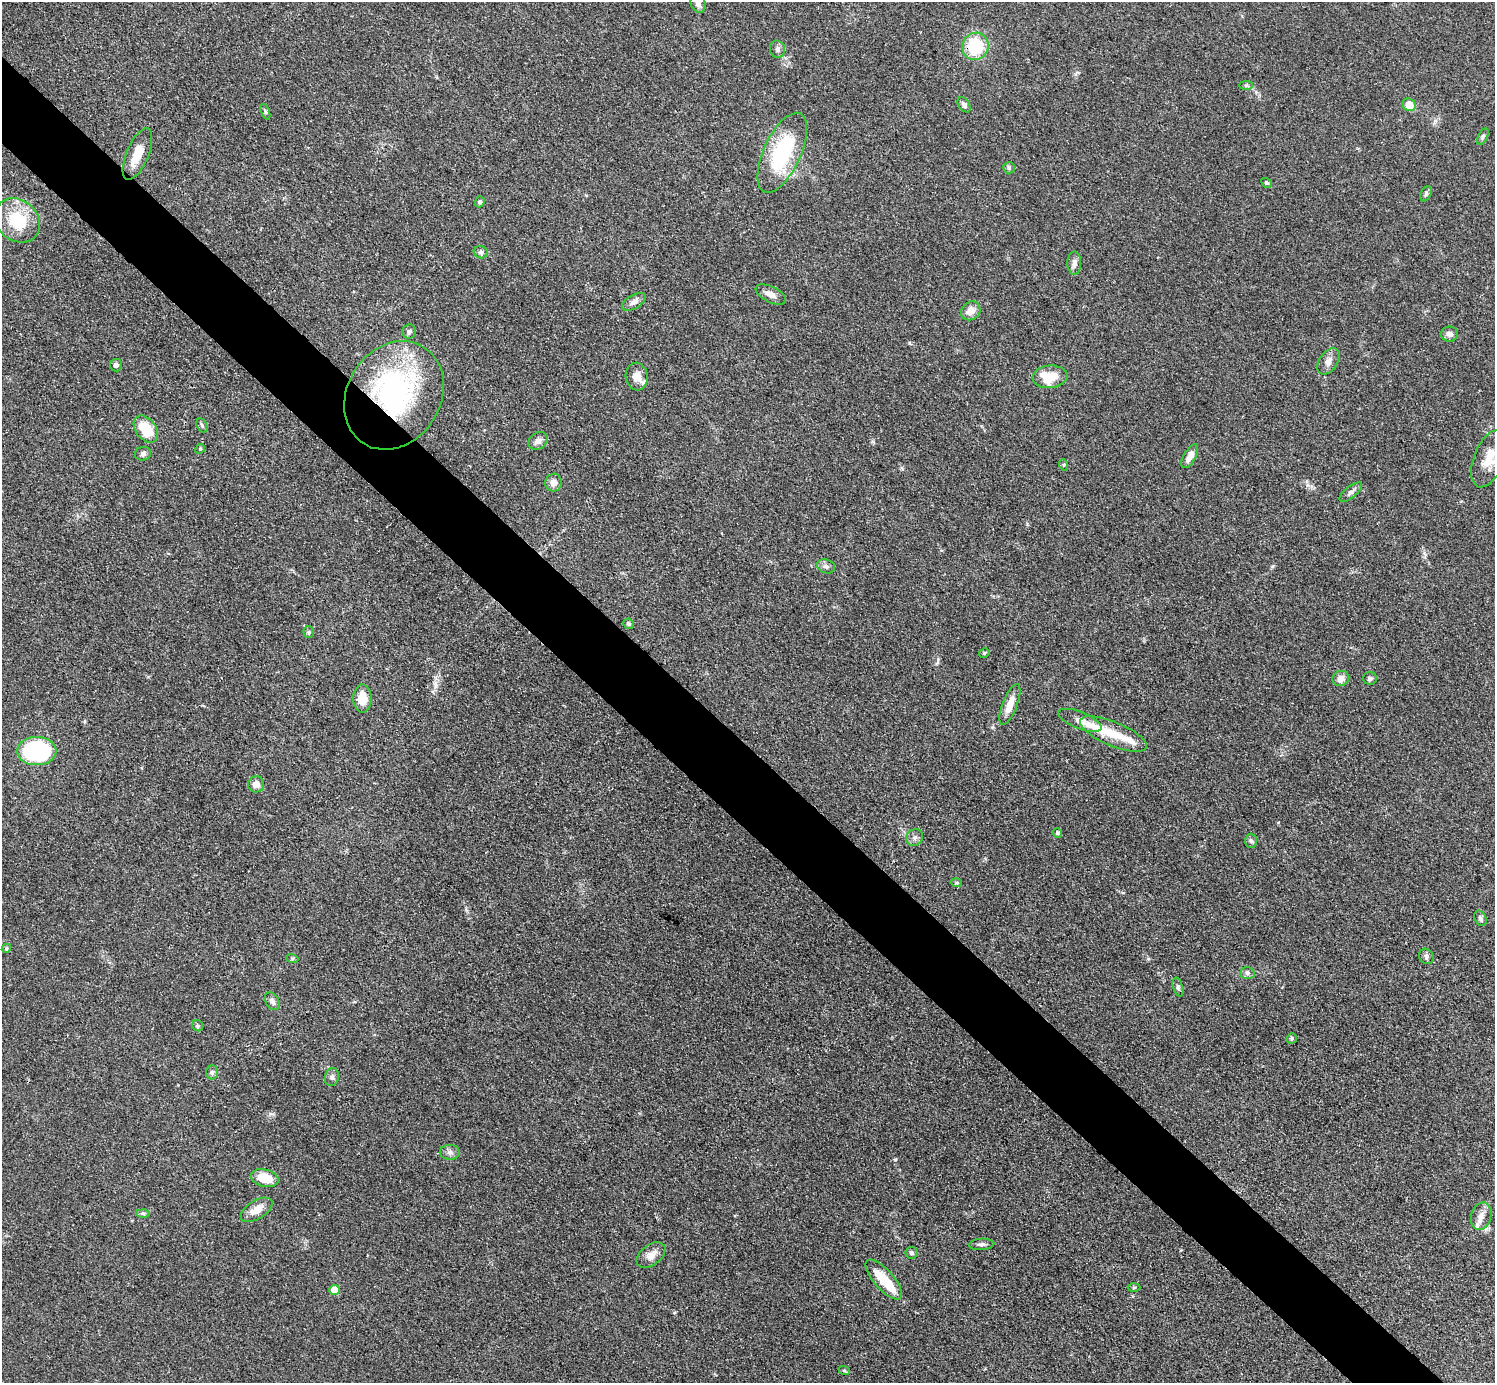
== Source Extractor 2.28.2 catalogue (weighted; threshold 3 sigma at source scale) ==
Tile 11 of 4 x 4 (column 3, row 3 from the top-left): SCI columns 2997-4489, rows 1689-3069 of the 5993 x 5993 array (HDU 1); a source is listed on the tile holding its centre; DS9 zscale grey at full resolution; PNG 1497 x 1385 px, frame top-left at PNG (2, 2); each listed source drawn as its Kron ellipse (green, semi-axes under 4 px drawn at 4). Shown black and unused: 6% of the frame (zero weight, under 3 of 4 exposures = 1% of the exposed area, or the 3 px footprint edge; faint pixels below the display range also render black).
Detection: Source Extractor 2.28.2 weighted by HDU 2 'WHT'; one run over the whole footprint, this tile lists its part. Background 0.0501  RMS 0.0052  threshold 0.0236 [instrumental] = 3 sigma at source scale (4.5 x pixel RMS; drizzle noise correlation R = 1.50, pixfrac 1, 0.05/0.05 arcsec/px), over >= 5 px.
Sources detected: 82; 2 inside a brighter object's white glare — neither listed nor drawn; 4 inside a brighter listed object's ellipse — not listed separately; the other 76 listed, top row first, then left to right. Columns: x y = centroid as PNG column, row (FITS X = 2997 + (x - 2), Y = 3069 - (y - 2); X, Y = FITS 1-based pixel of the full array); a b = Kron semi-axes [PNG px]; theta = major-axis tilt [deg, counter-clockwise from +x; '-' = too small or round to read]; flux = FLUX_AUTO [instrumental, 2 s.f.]
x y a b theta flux
698 3 10 7 -75 2.4
975 46 13 13 - 25
777 49 8 7 - 1.7
1246 85 7 4 0 0.9
964 105 8 5 -54 2
1409 105 7 6 - 7.8
265 112 8 4 -69 0.88
1483 136 9 4 63 1.1
782 153 43 18 65 44
137 154 27 11 67 9.7
1009 168 6 5 - 0.96
1267 183 6 4 -31 0.85
1426 194 8 5 66 1.1
480 202 5 4 - 1.1
17 220 24 20 -42 24
481 252 7 6 - 1.3
1074 263 11 7 89 2.7
771 294 16 8 -26 3.5
634 302 13 6 31 2.6
971 311 10 9 - 4.9
409 331 7 6 - 1.3
1450 334 8 7 - 2.2
1328 361 15 9 56 3.6
116 365 6 6 - 1.7
637 377 14 11 -80 4.9
1050 377 17 11 5 14
394 395 57 47 58 110
202 425 7 5 -63 0.93
146 429 15 10 -53 15
538 441 10 8 35 2.6
200 449 5 4 - 0.58
143 454 8 7 - 1.4
1190 456 13 6 60 4.1
1489 459 30 15 68 13
1064 465 6 3 -72 0.57
554 483 9 8 - 3.2
1351 492 13 6 40 1.9
826 566 9 7 -18 1.9
629 624 5 5 - 0.96
309 632 6 5 - 0.79
984 653 5 4 - 0.67
1370 678 7 6 - 1.4
1341 679 8 7 - 3.6
362 699 14 9 90 9.6
1010 704 22 7 69 6.4
1080 720 23 8 -22 4.6
1113 734 36 12 -23 12
37 751 20 14 0 69
256 784 8 8 - 3.8
1058 833 4 4 - 1.1
915 837 9 7 41 1.8
1251 841 7 6 - 1.1
957 883 5 3 - 0.6
1480 918 8 5 -65 1.4
6 948 5 4 - 0.67
1426 956 8 7 - 1.5
292 958 6 4 -19 0.74
1247 973 7 6 - 1.4
1178 987 10 5 -74 1.2
272 1001 9 6 -59 2.2
198 1026 6 5 - 0.96
1292 1038 5 5 - 0.95
212 1072 7 6 - 1.3
332 1077 9 7 75 1.8
450 1152 10 7 -1 2.1
265 1178 14 8 -15 11
257 1210 18 9 32 6.7
143 1213 6 4 -1 0.85
1481 1216 14 10 72 4.3
982 1244 12 5 3 1.5
911 1253 6 6 - 1.1
651 1255 16 10 36 4.7
884 1280 25 10 -49 15
1134 1288 6 4 2 0.71
334 1290 5 5 - 8.4
844 1370 6 3 -20 0.58
Overlapping masked pixels (flux is a lower limit): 2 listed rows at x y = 975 46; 394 395
Isophote crosses this tile's border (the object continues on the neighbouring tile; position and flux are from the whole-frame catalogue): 2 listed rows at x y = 698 3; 1489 459